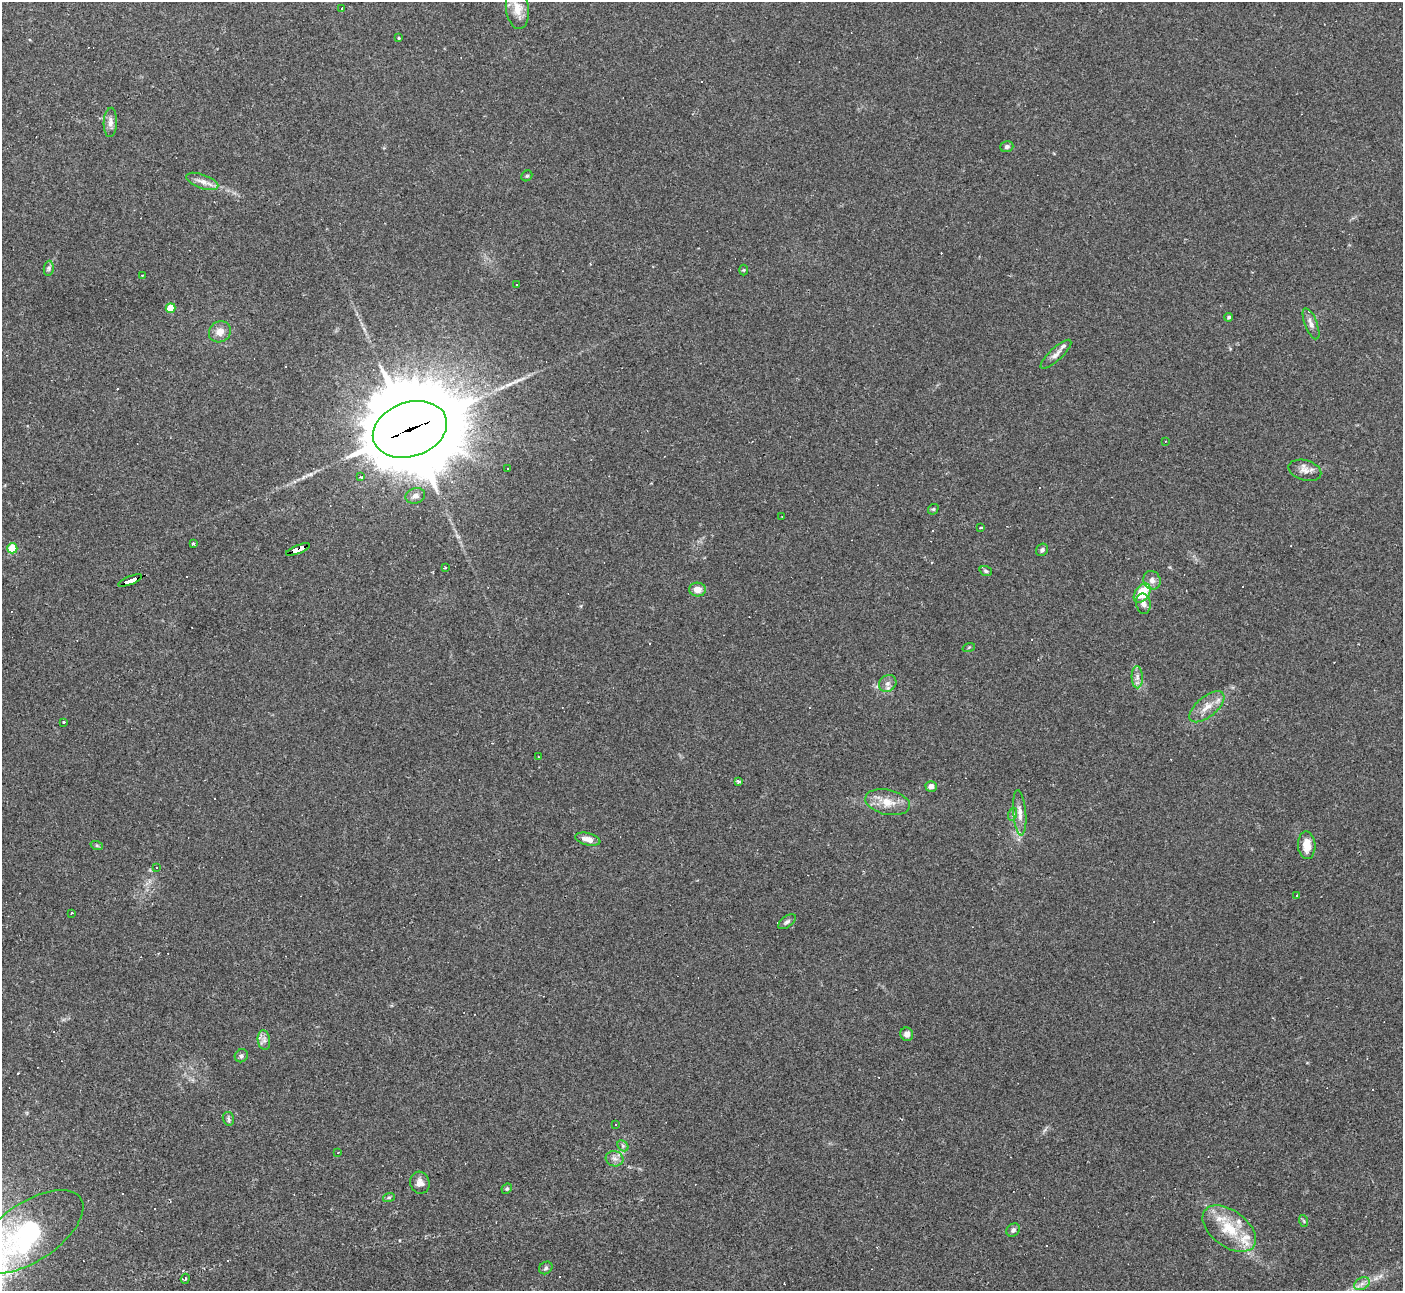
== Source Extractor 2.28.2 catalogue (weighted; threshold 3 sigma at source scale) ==
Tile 7 of 4 x 4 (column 3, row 2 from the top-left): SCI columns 2809-4209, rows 2863-4151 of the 5609 x 5597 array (HDU 1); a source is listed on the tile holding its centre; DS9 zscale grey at full resolution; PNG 1405 x 1293 px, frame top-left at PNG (2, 2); each listed source drawn as its Kron ellipse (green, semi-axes under 4 px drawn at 4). Shown black and unused: <1% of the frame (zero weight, under 2 of 3 exposures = <1% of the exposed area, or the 3 px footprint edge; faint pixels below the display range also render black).
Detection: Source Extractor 2.28.2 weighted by HDU 2 'WHT'; one run over the whole footprint, this tile lists its part. Background 0.0523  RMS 0.0053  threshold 0.0239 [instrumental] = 3 sigma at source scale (4.5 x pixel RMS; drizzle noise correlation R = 1.50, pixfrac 1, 0.05/0.05 arcsec/px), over >= 5 px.
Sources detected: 87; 1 inside a brighter object's white glare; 10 cosmic-ray / hot-pixel residue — neither listed nor drawn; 4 inside a brighter listed object's ellipse — not listed separately; the other 72 listed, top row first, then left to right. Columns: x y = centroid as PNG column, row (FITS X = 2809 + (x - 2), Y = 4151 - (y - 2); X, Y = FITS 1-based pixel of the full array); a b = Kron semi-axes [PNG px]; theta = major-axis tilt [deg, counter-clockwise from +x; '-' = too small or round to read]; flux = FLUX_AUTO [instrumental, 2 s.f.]
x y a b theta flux
342 9 3 3 - 13
517 9 20 11 -82 7.4
399 38 3 2 - 0.42
110 122 15 6 87 3.1
1007 147 6 5 - 1.4
527 176 6 5 - 0.74
202 181 17 7 -19 3.8
49 268 8 5 85 1.1
744 270 5 3 - 0.48
142 275 3 2 - 0.52
516 284 3 3 - 0.78
171 308 5 4 - 12
1229 317 4 3 - 0.93
1311 324 16 6 -69 2.8
220 332 11 10 - 4.4
1056 354 20 6 43 3
410 429 38 27 19 10000
1165 441 3 2 - 0.33
508 469 3 2 - 0.61
1305 470 17 10 -16 4
360 477 3 3 - 1.3
415 496 10 7 17 2.5
933 509 6 5 - 0.75
782 517 3 2 - 0.49
980 528 4 2 - 0.46
193 544 3 3 - 2.2
12 548 5 5 - 19
298 549 13 4 22 130
1042 550 6 5 - 1.3
445 567 3 3 - 1.5
986 571 6 5 - 1
130 580 13 3 22 130
1152 580 9 8 - 3
697 590 8 7 - 4.7
1142 593 11 6 53 17
1143 604 10 7 -79 2.4
969 647 6 4 19 0.59
1137 677 11 5 -89 2.2
888 683 9 8 - 2.4
1207 707 21 10 39 6.7
64 722 3 3 - 1.2
538 757 3 2 - 0.38
738 781 4 3 - 3.2
931 786 5 5 - 3.3
887 802 22 12 -12 8.7
1020 813 23 6 -85 4.4
1013 814 6 4 72 0.82
588 839 13 6 -13 4.4
1307 845 14 8 -86 8.2
97 846 6 4 -20 0.76
157 868 3 3 - 2.5
1297 895 3 2 - 0.45
71 913 3 2 - 0.87
787 922 10 5 37 1.5
907 1034 7 6 - 3.1
264 1040 10 6 -82 2.3
241 1056 7 6 - 1.2
228 1119 7 5 -75 1.5
616 1124 2 2 - 0.34
623 1146 6 4 -46 1
338 1152 3 2 - 0.29
614 1159 9 7 -18 2.4
420 1183 11 9 -75 3.6
507 1189 5 4 - 0.8
389 1197 6 4 18 0.67
1304 1221 6 3 -71 0.67
1229 1229 30 18 -37 19
1013 1230 7 6 - 1.4
30 1232 61 29 34 58
546 1268 7 6 - 1.1
185 1279 5 4 - 0.85
1362 1284 8 6 31 2.1
Overlapping masked pixels (flux is a lower limit): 3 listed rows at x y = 410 429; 298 549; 130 580